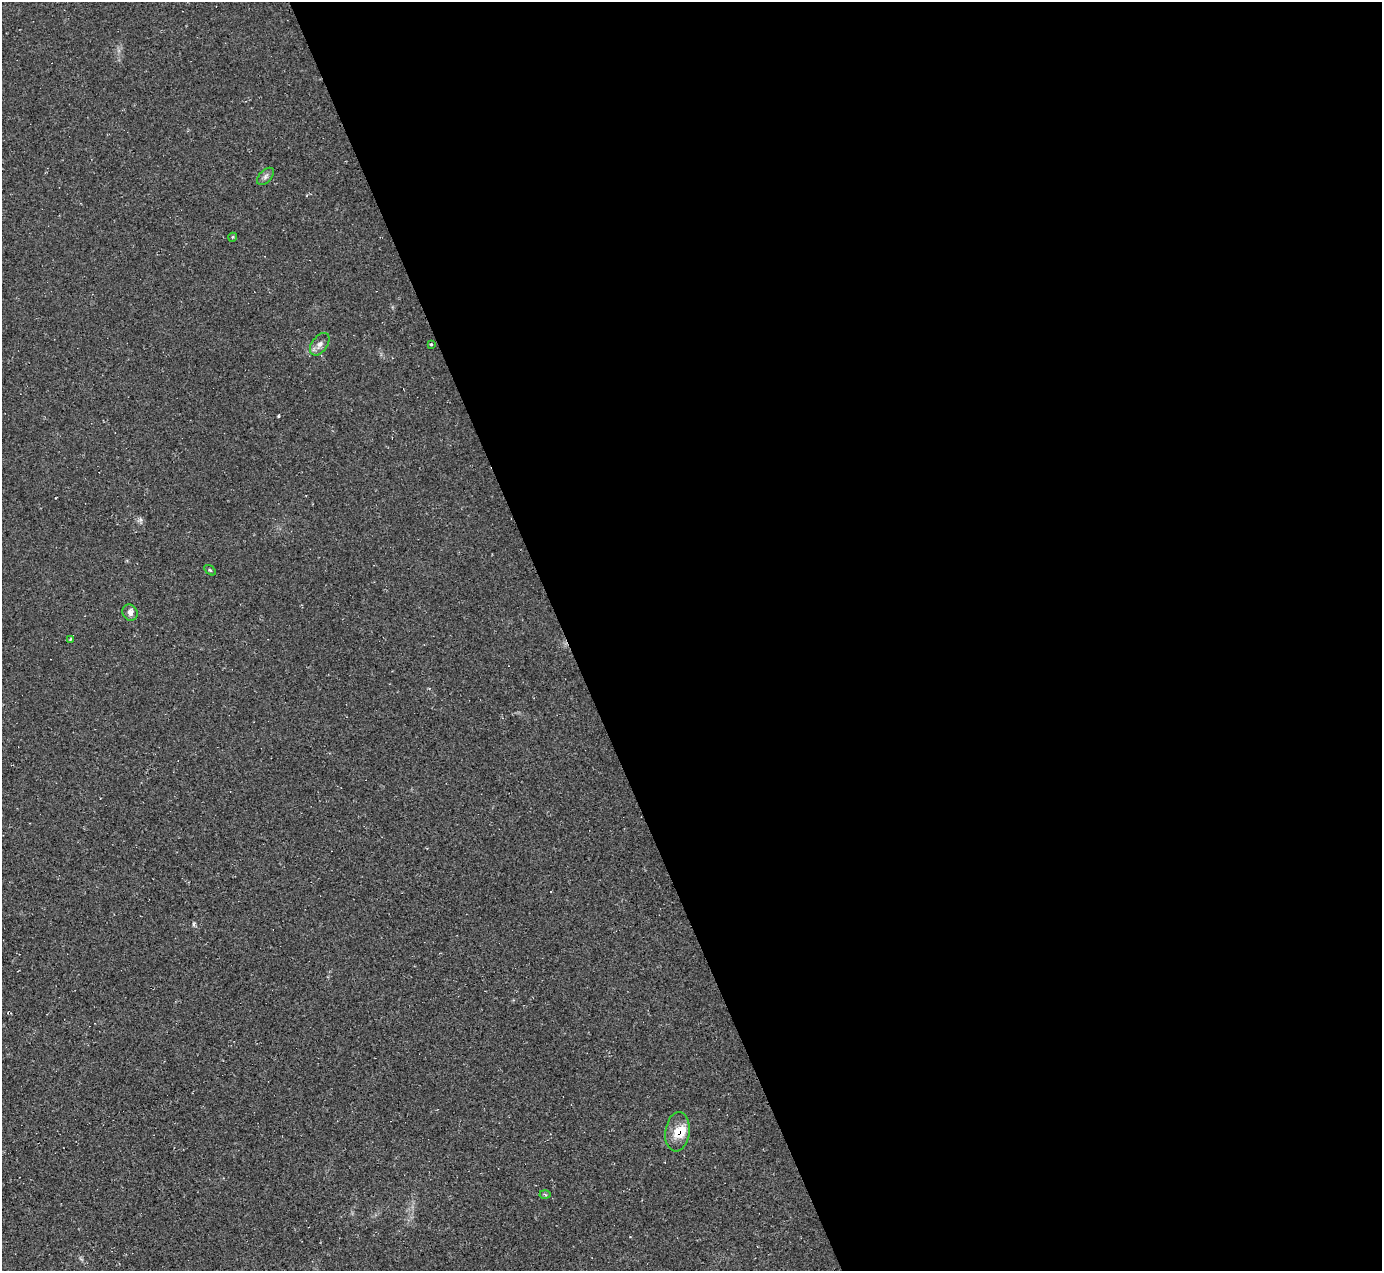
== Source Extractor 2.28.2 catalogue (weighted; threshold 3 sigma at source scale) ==
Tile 8 of 4 x 4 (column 4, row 2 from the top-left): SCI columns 4149-5528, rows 2820-4088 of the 5528 x 5512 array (HDU 1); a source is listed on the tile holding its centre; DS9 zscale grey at full resolution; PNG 1384 x 1273 px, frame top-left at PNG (2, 2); each listed source drawn as its Kron ellipse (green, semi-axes under 4 px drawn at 4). Shown black and unused: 59% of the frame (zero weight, under 2 of 3 exposures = <1% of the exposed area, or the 3 px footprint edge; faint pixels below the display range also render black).
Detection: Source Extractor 2.28.2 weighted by HDU 2 'WHT'; one run over the whole footprint, this tile lists its part. Background 0.05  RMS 0.0067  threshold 0.0303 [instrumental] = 3 sigma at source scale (4.5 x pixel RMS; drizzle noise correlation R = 1.50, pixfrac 1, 0.05/0.05 arcsec/px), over >= 5 px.
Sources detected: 10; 1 inside a brighter listed object's ellipse — not listed separately; the other 9 listed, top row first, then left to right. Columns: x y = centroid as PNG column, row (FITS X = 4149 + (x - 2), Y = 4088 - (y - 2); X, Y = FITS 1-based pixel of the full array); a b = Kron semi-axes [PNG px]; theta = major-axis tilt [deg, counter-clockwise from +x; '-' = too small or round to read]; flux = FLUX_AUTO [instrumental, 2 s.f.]
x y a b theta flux
265 176 10 6 46 2.2
233 237 4 3 - 0.76
320 344 13 7 53 3.6
431 344 3 3 - 0.78
210 570 6 3 -36 0.76
130 613 8 7 - 2.9
71 639 4 4 - 0.71
677 1132 20 12 82 10
545 1194 5 3 - 0.91
Overlapping masked pixels (flux is a lower limit): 1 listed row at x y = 677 1132